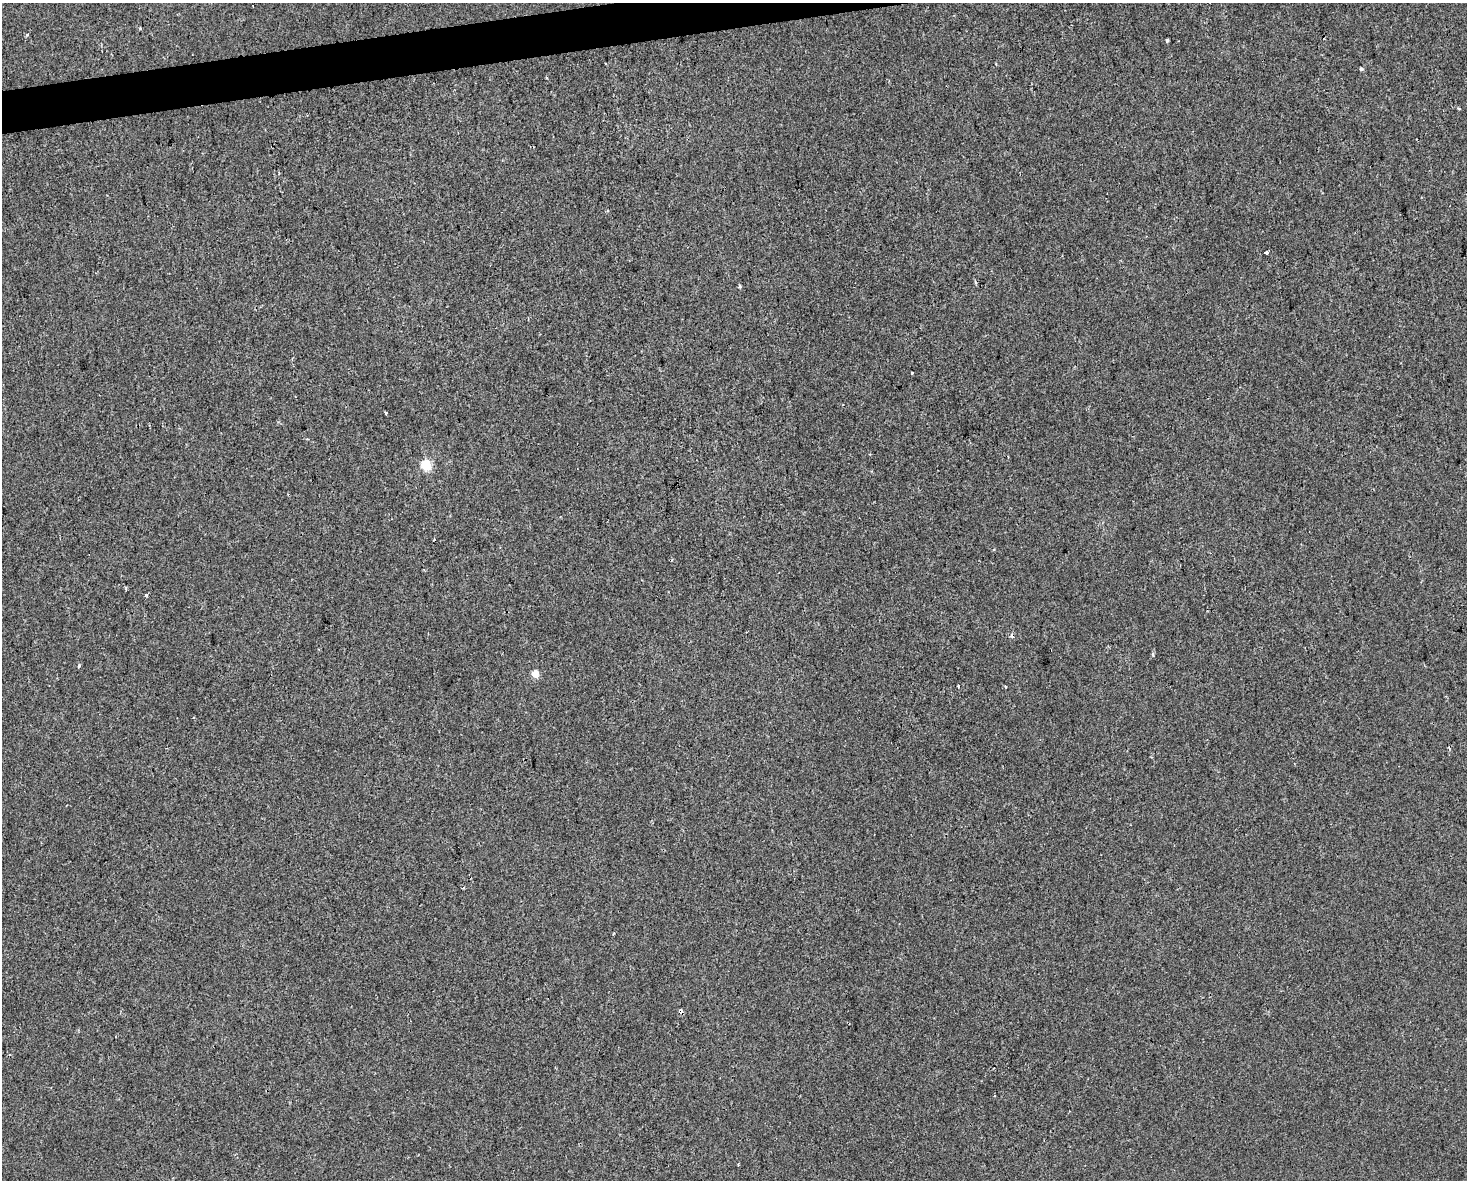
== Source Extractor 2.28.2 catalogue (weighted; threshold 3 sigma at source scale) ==
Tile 8 of 3 x 4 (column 2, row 3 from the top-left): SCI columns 1483-2947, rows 1179-2356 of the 4473 x 4711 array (HDU 1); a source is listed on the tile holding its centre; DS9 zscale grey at full resolution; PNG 1469 x 1182 px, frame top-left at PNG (2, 3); no overlay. Shown black and unused: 2% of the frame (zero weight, under 2 of 3 exposures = <1% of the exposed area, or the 3 px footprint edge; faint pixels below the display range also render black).
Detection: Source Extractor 2.28.2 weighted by HDU 2 'WHT'; one run over the whole footprint, this tile lists its part. Background -6.59e-04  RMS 0.0042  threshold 0.0191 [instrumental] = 3 sigma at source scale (4.5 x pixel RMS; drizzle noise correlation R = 1.50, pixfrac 1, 0.0396/0.0396 arcsec/px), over >= 5 px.
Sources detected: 22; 4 cosmic-ray / hot-pixel residue — not listed; the other 18 listed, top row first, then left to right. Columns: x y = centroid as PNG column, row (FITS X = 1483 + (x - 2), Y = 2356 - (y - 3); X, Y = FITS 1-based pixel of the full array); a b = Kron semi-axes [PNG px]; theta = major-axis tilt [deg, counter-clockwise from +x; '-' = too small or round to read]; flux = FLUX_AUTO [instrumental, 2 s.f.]
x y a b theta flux
27 34 3 3 - 1.5
1167 40 4 3 - 0.73
1361 69 5 4 - 0.7
1459 108 3 3 - 0.49
1266 253 4 3 - 0.91
740 286 4 4 - 0.58
912 373 3 2 - 0.38
386 413 3 3 - 0.81
307 439 4 3 - 0.36
426 465 5 5 - 28
146 595 4 4 - 0.57
1153 654 5 3 - 0.48
79 666 3 3 - 1.3
535 674 5 4 - 8
958 686 3 3 - 0.57
1006 687 3 2 - 0.36
463 888 4 3 - 0.41
681 1011 5 4 - 1.6
Overlapping masked pixels (flux is a lower limit): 1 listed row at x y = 681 1011